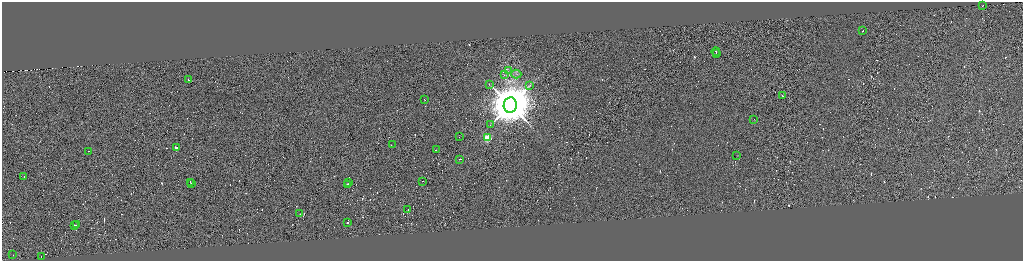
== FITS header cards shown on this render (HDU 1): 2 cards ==
NAXIS1  =                 4083
NAXIS2  =                 1033

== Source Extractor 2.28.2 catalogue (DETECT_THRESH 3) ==
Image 4083 x 1033 px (HDU 1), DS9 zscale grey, zoomed out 1/4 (1 PNG px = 4 x 4 image px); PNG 1025 x 263 px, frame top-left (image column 1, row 1033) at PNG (2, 2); each listed source drawn as its Kron ellipse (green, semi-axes under 4 px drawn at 4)
Background 0.031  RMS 4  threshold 11.9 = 3 sigma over >= 5 px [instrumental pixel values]
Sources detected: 509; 473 cannot appear on this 1/4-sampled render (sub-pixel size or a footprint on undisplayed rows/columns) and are neither listed nor drawn; the other 36 listed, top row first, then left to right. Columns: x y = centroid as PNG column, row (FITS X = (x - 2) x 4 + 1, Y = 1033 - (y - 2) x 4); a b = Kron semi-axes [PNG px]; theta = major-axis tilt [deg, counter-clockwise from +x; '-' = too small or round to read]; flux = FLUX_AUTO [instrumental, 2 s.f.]
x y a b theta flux
983 6 2 1 - 1.9e+04
863 30 2 1 - 7.0e+04
716 51 4 1 - 1.1e+05
717 53 3 1 - 7.4e+04
508 71 2 1 - 8.5e+02
516 74 5 3 - 3.9e+03
504 75 2 1 - 6.6e+02
189 80 2 1 - 2.2e+04
490 84 2 1 - 4.3e+02
530 85 2 1 - 6.8e+02
783 96 2 1 - 2.7e+04
425 100 2 1 - 2.0e+04
510 105 8 6 81 1.8e+07
754 119 2 1 - 9.3e+02
491 125 3 1 - 5.9e+02
460 137 2 1 - 8.5e+03
487 138 2 2 - 1.5e+05
392 145 3 1 - 1.9e+04
176 148 2 1 - 2.7e+04
437 149 2 1 - 1.9e+04
89 151 2 1 - 1.4e+04
737 155 2 1 - 5.9e+02
460 159 3 1 - 3.8e+04
24 176 2 1 - 1.2e+04
423 181 2 1 - 1.7e+05
191 182 2 1 - 1.9e+04
349 183 2 2 - 1.6e+03
191 184 2 1 - 1.9e+04
348 184 2 1 - 1.8e+04
408 209 2 1 - 6.1e+03
300 214 2 1 - 5.5e+04
348 222 2 1 - 9.7e+03
75 225 3 1 - 1.8e+04
77 225 2 1 - 1.2e+04
13 255 2 1 - 1.3e+04
42 257 2 1 - 1.3e+04
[473 sub-pixel or undisplayed-footprint detections neither listed nor drawn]